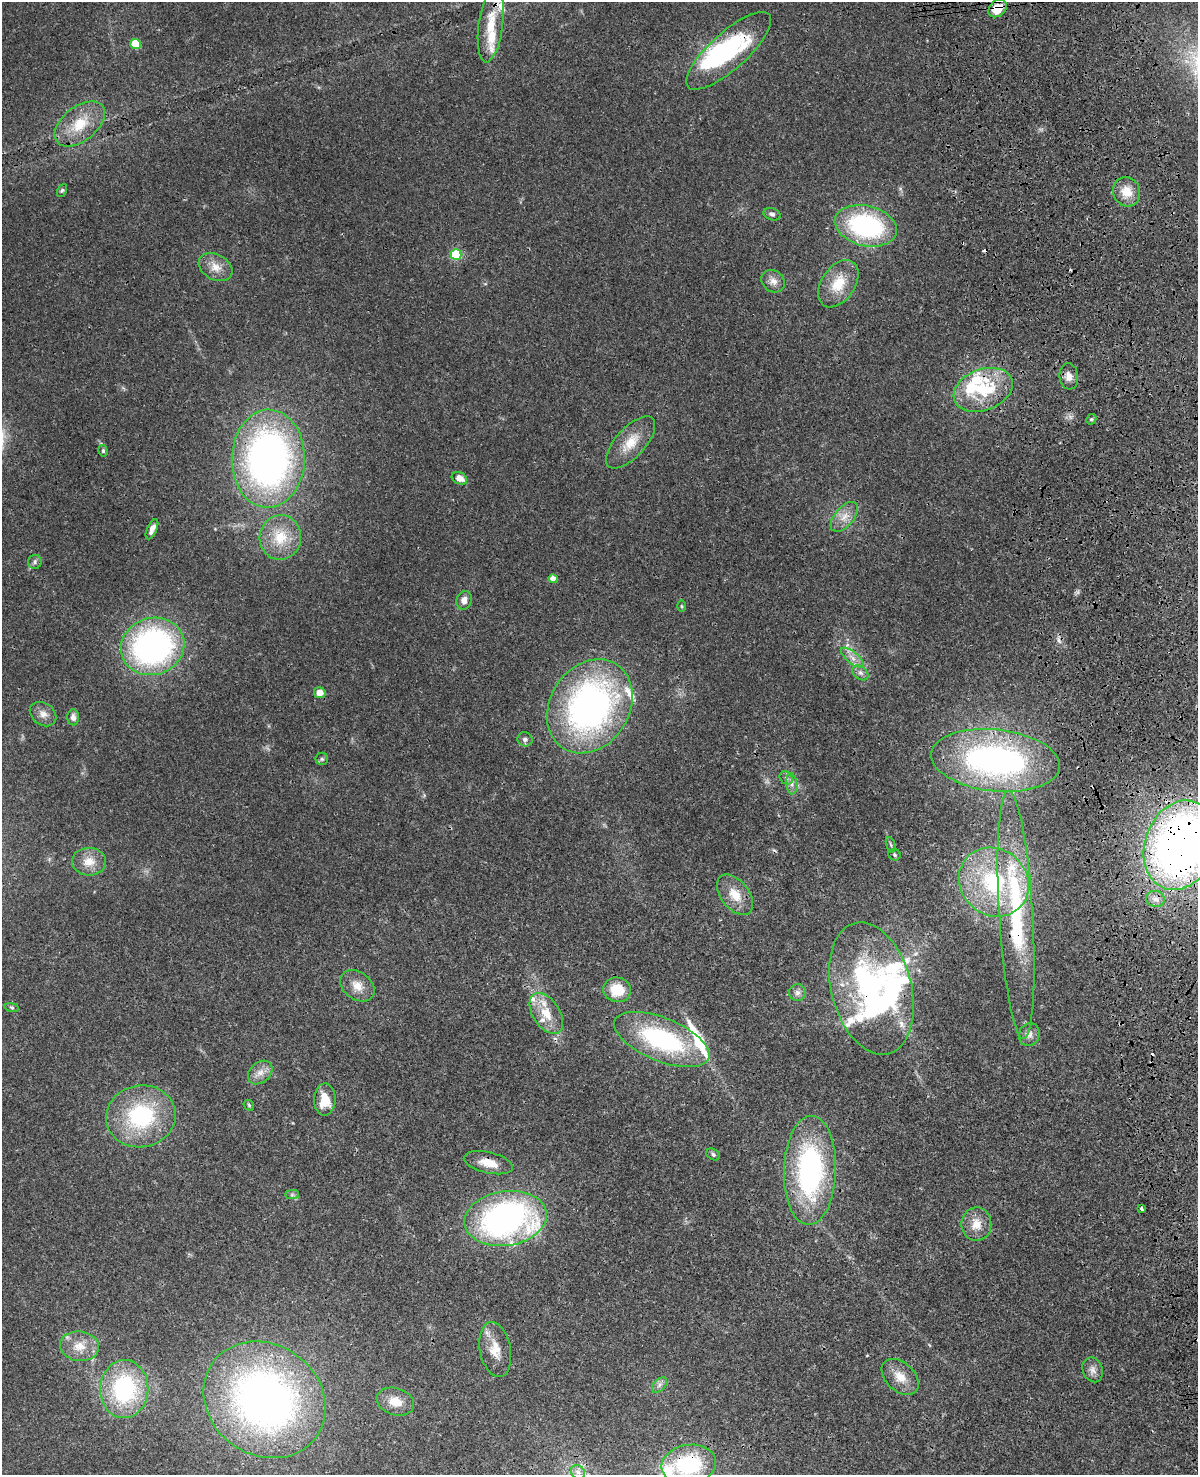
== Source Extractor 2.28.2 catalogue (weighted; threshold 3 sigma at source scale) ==
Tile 6 of 4 x 3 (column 2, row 2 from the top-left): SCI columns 1315-2510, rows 1750-3222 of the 5020 x 4865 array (HDU 1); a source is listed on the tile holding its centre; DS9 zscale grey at full resolution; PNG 1200 x 1477 px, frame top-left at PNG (2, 2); each listed source drawn as its Kron ellipse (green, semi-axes under 4 px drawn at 4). Shown black and unused: <1% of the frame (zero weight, under 3 of 4 exposures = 6% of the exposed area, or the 3 px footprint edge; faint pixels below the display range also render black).
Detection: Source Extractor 2.28.2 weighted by HDU 2 'WHT'; one run over the whole footprint, this tile lists its part. Background 0.0273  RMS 0.0023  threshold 0.0104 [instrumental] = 3 sigma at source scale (4.5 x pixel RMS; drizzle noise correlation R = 1.50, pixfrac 1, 0.05/0.05 arcsec/px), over >= 5 px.
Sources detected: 98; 1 inside a brighter object's white glare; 6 cosmic-ray / hot-pixel residue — neither listed nor drawn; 15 inside a brighter listed object's ellipse — not listed separately; the other 76 listed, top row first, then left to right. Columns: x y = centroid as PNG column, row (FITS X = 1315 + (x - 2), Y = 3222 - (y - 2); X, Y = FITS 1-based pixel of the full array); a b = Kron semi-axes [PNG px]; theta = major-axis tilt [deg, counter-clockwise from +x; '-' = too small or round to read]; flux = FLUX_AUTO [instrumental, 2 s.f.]
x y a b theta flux
998 8 10 7 44 5.2
491 25 38 12 82 7.3
136 44 5 5 - 12
729 51 54 18 42 25
80 124 29 17 38 7.2
62 190 7 4 62 0.39
1127 192 15 13 -65 3.9
772 214 9 6 -19 0.64
866 226 31 20 -14 33
456 254 5 5 - 21
216 267 18 12 -28 2.9
773 281 12 10 -38 1.6
838 284 26 16 56 6.3
1069 376 13 9 -82 1.6
983 390 30 20 21 13
1091 419 5 5 - 0.41
631 442 32 14 48 5.3
103 451 6 4 -75 0.38
268 459 49 36 88 100
459 478 8 5 -28 2.2
844 517 18 9 49 2.6
152 529 11 5 66 1.5
280 537 22 21 - 7.1
35 562 7 6 - 0.57
553 579 5 4 - 2.4
464 600 9 7 70 1.7
681 606 6 4 -89 0.29
153 646 32 28 19 66
852 658 14 6 -40 1.6
860 673 9 6 -40 0.86
320 693 6 5 - 1.9
590 706 50 39 58 86
43 714 14 11 -37 1.8
73 717 8 6 -88 1.1
525 739 8 7 - 0.75
322 759 6 6 - 0.47
995 760 65 31 -6 67
786 778 7 6 - 0.7
792 784 10 5 -84 1
891 845 8 3 -71 0.43
1180 845 46 35 70 160
894 855 6 5 - 0.42
89 862 17 14 -3 3.4
994 882 36 33 -41 25
735 895 23 14 -52 4.4
1155 899 9 8 - 1.2
1016 915 124 17 -86 33
357 986 19 13 -36 3.1
871 988 67 40 -75 52
617 990 14 12 -14 6.1
797 993 8 8 - 1
12 1007 7 3 -9 0.33
546 1013 23 13 -57 5.1
1029 1035 11 10 - 1.4
662 1039 51 21 -22 31
260 1072 14 10 41 1.9
325 1100 16 11 89 4.5
249 1105 6 4 -48 0.32
141 1116 35 31 11 23
713 1154 7 5 -34 0.62
488 1163 25 10 -13 3.7
810 1170 55 26 88 45
292 1195 7 4 0 0.48
1141 1208 4 3 - 0.44
506 1218 41 27 8 75
976 1224 17 15 89 3.4
79 1346 19 14 -7 4.1
495 1349 28 15 -79 4.4
1093 1370 13 10 -66 1.4
900 1377 21 14 -43 3.7
659 1385 9 5 46 0.86
124 1389 29 24 89 27
265 1400 64 55 -36 130
395 1402 19 13 -18 3.7
689 1465 27 19 9 20
578 1472 8 6 -45 0.84
Overlapping masked pixels (flux is a lower limit): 7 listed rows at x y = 998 8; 729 51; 268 459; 1180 845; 1016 915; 871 988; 689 1465
Isophote crosses this tile's border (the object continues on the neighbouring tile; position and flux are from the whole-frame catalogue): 2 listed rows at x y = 1180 845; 689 1465